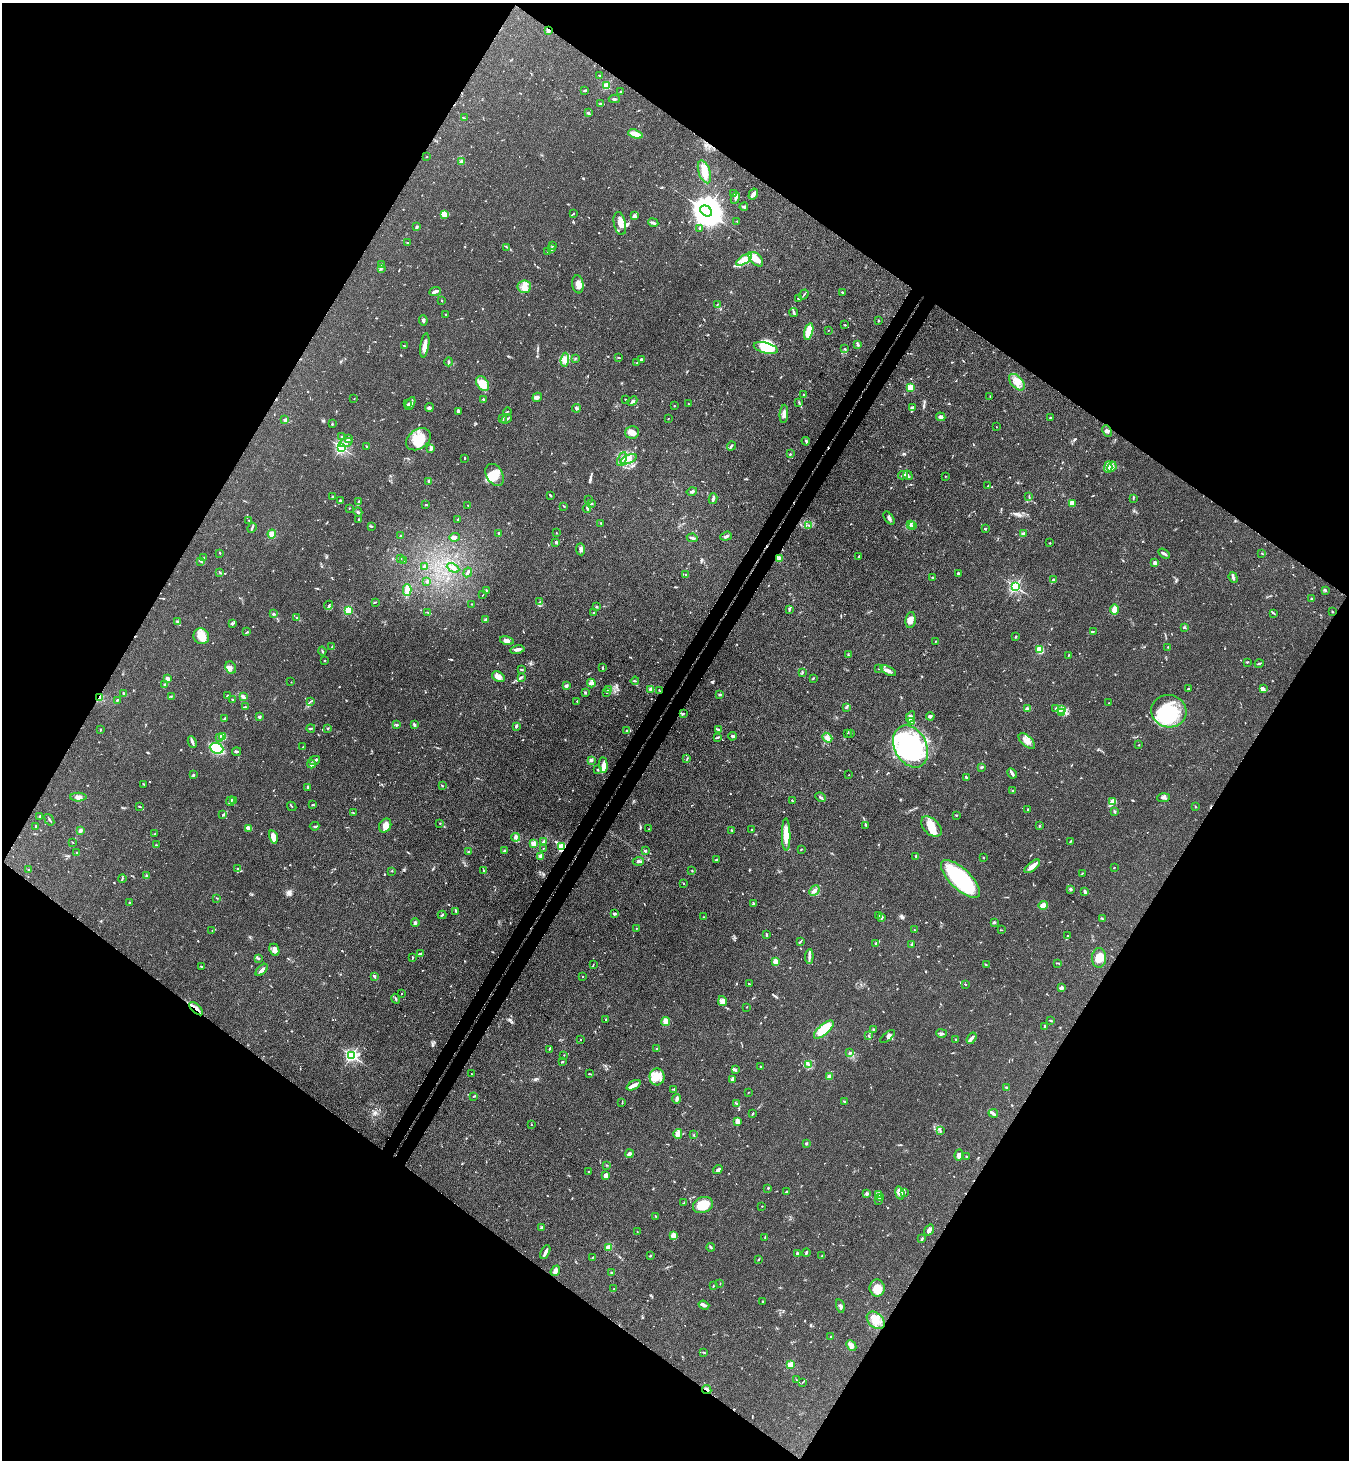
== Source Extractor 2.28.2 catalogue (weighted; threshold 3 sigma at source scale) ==
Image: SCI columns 339-5724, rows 36-5865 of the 5923 x 5900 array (HDU 1 of 3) = the unmasked area's bounding box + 8 px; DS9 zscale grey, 4 x 4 block average (1 PNG px = mean of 4 x 4 image px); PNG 1351 x 1462 px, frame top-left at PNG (2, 3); each listed source drawn as its Kron ellipse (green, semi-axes under 4 px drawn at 4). Shown black and unused: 50% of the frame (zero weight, under 3 of 4 exposures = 5% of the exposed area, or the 3 px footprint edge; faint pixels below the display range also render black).
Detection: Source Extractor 2.28.2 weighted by HDU 2 'WHT'. Background 0.101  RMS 0.0064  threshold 0.0287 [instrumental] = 3 sigma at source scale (4.5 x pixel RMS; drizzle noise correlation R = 1.50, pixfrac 1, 0.05/0.05 arcsec/px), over >= 5 px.
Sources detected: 912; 1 too faint to see at this stretch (4 x 4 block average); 9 inside a brighter object's white glare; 6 cosmic-ray / hot-pixel residue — neither listed nor drawn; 20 coinciding with a brighter row at this scale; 55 inside a brighter listed object's ellipse — not listed separately; of the other 821, all 500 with FLUX_AUTO >= 1.78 (the completeness limit of this list) listed and drawn (321 fainter detections not listed), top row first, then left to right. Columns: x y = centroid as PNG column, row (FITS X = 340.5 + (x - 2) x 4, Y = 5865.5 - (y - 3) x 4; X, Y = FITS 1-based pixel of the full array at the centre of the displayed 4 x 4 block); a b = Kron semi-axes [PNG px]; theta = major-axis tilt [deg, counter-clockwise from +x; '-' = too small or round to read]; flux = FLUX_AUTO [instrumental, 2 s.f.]
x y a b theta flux
548 30 3 2 - 16
600 75 2 2 - 3.8
606 86 2 2 - 180
585 90 3 2 - 6.3
621 91 3 2 - 2.4
614 99 5 2 - 6.1
600 104 2 2 - 2.2
588 113 2 2 - 3.4
464 118 2 2 - 2.1
635 134 7 3 -18 70
427 157 2 2 - 2.3
462 162 2 2 - 67
704 172 12 6 -72 44
733 194 2 2 - 2.2
753 194 6 3 59 15
735 198 6 3 67 10
744 207 4 2 - 4.7
706 211 6 5 - 9700
573 213 3 2 - 3.3
444 214 3 2 - 7.7
634 216 4 3 - 12
737 221 2 2 - 2.3
653 223 5 2 - 11
620 224 12 6 -78 41
417 227 3 2 - 6.4
699 229 3 2 - 3.9
407 243 3 2 - 2.9
552 245 2 2 - 2.3
507 247 2 2 - 2
551 249 2 2 - 10
548 251 3 2 - 6
756 259 9 5 -45 37
744 260 9 4 34 27
382 265 4 2 - 5.9
381 268 3 2 - 4.8
578 284 9 5 -82 26
524 287 7 6 - 26
435 291 6 2 23 20
842 292 2 2 - 7
804 295 5 2 - 4.2
798 299 3 2 - 4
442 301 2 2 - 2
717 304 3 2 - 2.7
794 312 4 2 - 6.7
446 314 2 2 - 2.2
423 320 5 2 - 7.8
878 321 2 2 - 5
845 325 2 2 - 2.5
828 330 2 2 - 3.9
809 331 8 3 76 67
425 345 12 3 80 27
857 345 3 2 - 3.3
404 346 3 2 - 2.5
766 348 12 5 -14 120
845 349 2 2 - 2.7
619 358 2 2 - 2.9
575 359 2 2 - 1.8
641 359 3 2 - 5
565 360 7 3 83 14
449 362 4 2 - 5.6
637 363 2 2 - 3.8
1017 382 10 5 -48 31
483 384 8 5 -53 58
911 387 2 2 - 190
804 395 2 2 - 3.7
990 396 2 2 - 2
537 397 5 3 - 12
354 399 2 2 - 3.6
483 399 2 2 - 5
625 400 3 2 - 2.5
632 401 5 3 - 8.5
410 403 7 2 63 9.3
799 403 3 2 - 2
408 404 3 2 - 5.3
688 404 2 2 - 1.9
674 406 2 2 - 2.7
429 407 4 3 - 8.1
912 407 3 2 - 9.9
577 408 4 2 - 5.8
458 411 2 2 - 7.5
507 411 4 2 - 2.4
784 414 9 3 86 19
941 417 5 4 - 9
503 418 3 2 - 3.4
1050 418 2 2 - 2
507 419 6 2 39 6.2
668 419 2 2 - 2
285 420 2 2 - 46
332 424 2 2 - 2.7
996 427 2 2 - 2.9
1107 431 6 2 -63 9
632 432 7 6 - 23
342 436 3 2 - 2.1
349 438 3 2 - 12
418 439 13 9 36 72
806 441 4 2 - 6.7
346 442 7 2 22 8.3
366 446 3 2 - 2.6
731 446 5 2 - 6.3
341 447 2 2 - 770
431 449 4 2 - 8.8
790 454 2 2 - 2.2
464 458 2 2 - 3.8
622 459 7 2 65 12
629 459 8 3 23 20
1108 467 6 2 88 9.8
1112 467 5 2 - 7.8
495 475 12 8 -61 59
903 475 5 2 - 5.4
908 475 5 2 - 6.1
945 476 2 2 - 5.2
429 481 2 2 - 33
988 486 2 2 - 2
692 491 5 2 - 7.6
550 495 3 2 - 4.8
332 496 2 2 - 1.8
1029 496 2 2 - 1.8
1133 498 3 2 - 3
713 499 5 2 - 11
588 500 2 2 - 2.2
340 501 3 2 - 5
359 501 4 2 - 3
591 503 3 2 - 6.2
1072 503 4 4 - 19
426 505 3 2 - 2.6
468 505 2 2 - 2.1
564 506 3 2 - 2.9
349 508 2 2 - 2.1
587 508 4 2 - 5.4
358 512 4 2 - 7.6
889 518 7 3 -54 8.5
359 519 2 2 - 2.7
458 519 2 2 - 3.5
249 520 3 2 - 2.6
601 523 2 2 - 2.2
910 524 3 2 - 4
809 525 2 2 - 2.8
912 526 2 2 - 3
371 527 3 2 - 2.8
252 528 5 2 - 5.7
985 529 2 2 - 13
499 533 2 2 - 29
556 533 2 2 - 3.5
272 534 4 4 - 19
1023 534 2 2 - 63
400 536 2 2 - 3.2
726 536 6 2 20 10
454 537 5 3 - 7.8
692 538 5 2 - 7.3
556 542 2 2 - 13
1050 543 2 2 - 2.7
580 549 6 4 -82 11
220 553 3 2 - 2.2
1262 553 3 2 - 1.9
1164 554 6 2 -33 14
859 556 4 2 - 4.8
204 558 3 2 - 3.1
401 558 2 2 - 2
780 558 3 2 - 4.7
201 561 2 2 - 2.4
404 561 4 2 - 2.1
1155 563 4 3 - 10
425 566 3 2 - 5.5
453 568 7 2 -28 16
220 572 3 2 - 3.3
468 572 5 2 - 5.8
958 573 3 2 - 3.8
686 574 2 2 - 2.4
933 577 2 2 - 6.7
1233 578 6 2 -72 12
1053 580 2 2 - 6.6
427 581 3 2 - 2.8
1015 587 2 2 - 780
407 590 6 3 -89 41
486 590 3 2 - 2.9
1326 590 2 2 - 2.1
483 595 2 2 - 1.8
1311 599 3 2 - 5.9
375 602 2 2 - 2
540 602 3 2 - 2.5
472 604 2 2 - 3.2
329 605 5 2 - 4.3
596 607 2 2 - 3.8
789 609 4 2 - 5.8
348 610 2 2 - 270
1114 610 5 3 - 30
428 612 2 2 - 2.5
1332 612 2 2 - 3
594 613 3 2 - 3.7
273 614 3 2 - 3.7
1274 614 4 2 - 3.2
297 618 2 2 - 2
486 619 3 2 - 9.1
910 620 8 5 82 22
178 622 3 2 - 9.1
232 623 3 2 - 5.1
1184 628 3 2 - 2.6
1093 631 3 2 - 2.3
247 632 3 2 - 4.8
201 636 8 7 - 48
1015 637 2 2 - 2.8
507 640 7 3 -11 14
936 641 3 2 - 2.4
332 646 2 2 - 2.4
1168 647 2 2 - 4.9
517 650 7 3 11 11
1040 650 2 2 - 110
322 651 4 2 - 3.4
848 654 3 2 - 3.4
1069 655 2 2 - 2.7
325 660 2 2 - 2.4
1247 662 3 2 - 3.9
1259 664 4 2 - 3.8
231 668 6 5 - 12
602 668 3 2 - 2.4
522 669 2 2 - 1.9
879 669 2 2 - 2.1
888 671 8 2 -27 13
802 673 4 2 - 4.3
498 677 7 4 -32 21
521 677 3 2 - 5
813 678 2 2 - 2.1
168 679 3 3 - 15
635 681 4 2 - 4
291 682 2 2 - 3.1
591 683 4 3 - 9.7
165 685 3 2 - 5.5
566 686 3 3 - 8.1
608 689 3 2 - 4
651 689 4 3 - 12
1188 689 2 2 - 4
1263 689 3 2 - 6.3
659 690 3 2 - 2.2
124 693 4 3 - 4.6
585 693 3 2 - 4
606 693 2 2 - 3.6
719 694 2 2 - 2.6
227 695 2 2 - 2.6
171 696 2 2 - 2.3
99 697 3 2 - 5.5
243 697 4 3 - 9.4
117 700 3 2 - 4.5
232 700 3 2 - 2.8
310 701 3 2 - 3.3
577 701 2 2 - 2.6
1109 703 2 2 - 2.5
245 707 2 2 - 3.3
846 707 2 2 - 2.2
1056 708 3 2 - 5
1028 709 4 3 - 6.6
1061 709 4 3 - 7.7
1169 711 18 16 -15 190
1061 713 2 2 - 4.2
683 714 3 2 - 3.9
930 716 4 2 - 5
259 717 2 2 - 34
911 717 6 4 61 11
224 718 3 2 - 3.4
912 722 4 2 - 5.6
397 725 3 2 - 4.3
414 725 4 2 - 6.3
516 726 3 2 - 7.4
311 728 4 2 - 4.6
327 728 2 2 - 3
100 730 3 2 - 3.1
719 730 2 2 - 2.5
626 731 3 2 - 3.6
847 733 2 2 - 1.8
851 734 2 2 - 2
732 736 4 2 - 5.3
222 737 3 2 - 7
718 737 3 2 - 7.3
220 738 2 2 - 2
827 738 5 4 - 12
1027 741 10 5 -42 28
192 742 6 3 -64 8.2
1139 745 2 2 - 2.1
911 746 22 16 -61 540
303 747 2 2 - 7.4
216 748 7 5 -22 190
236 751 4 2 - 4.5
687 758 3 2 - 3
315 760 5 3 - 8
591 760 3 3 - 6.7
311 764 4 3 - 11
603 765 8 4 -85 24
981 767 4 2 - 3.7
598 770 3 2 - 3.9
1012 773 5 2 - 15
193 775 4 2 - 4.9
849 775 2 2 - 3.9
966 778 4 2 - 5
144 784 3 2 - 3
442 786 2 2 - 3.8
307 788 4 2 - 5.5
1013 791 3 2 - 2.5
78 797 8 4 0 17
820 797 5 2 - 6.1
1164 798 6 3 4 9.2
234 800 4 2 - 3.3
792 800 3 2 - 3.2
230 801 5 3 - 8
1112 802 2 2 - 4.3
313 804 3 2 - 3.2
139 806 3 2 - 2.8
292 806 5 2 - 2.9
1196 807 2 2 - 2.1
1028 809 2 2 - 4.9
1114 811 3 2 - 4.1
353 813 3 2 - 2.3
223 815 4 2 - 5
956 815 2 2 - 2.7
40 816 3 2 - 5.2
49 820 6 2 -55 4.8
440 823 2 2 - 2.6
866 825 4 2 - 2.8
315 826 5 2 - 4.4
385 826 7 5 60 29
1039 826 2 2 - 2.6
36 827 4 2 - 3.9
931 827 12 7 -45 49
249 828 4 3 - 16
649 829 2 2 - 2.7
80 830 3 2 - 8.4
732 830 4 2 - 3.4
751 830 2 2 - 2.8
155 834 2 2 - 2.9
786 835 16 4 -89 64
273 837 7 3 -74 39
516 837 4 4 - 11
543 841 3 2 - 4.1
1070 841 3 2 - 3.4
72 842 3 2 - 2.2
533 843 2 2 - 120
156 845 2 2 - 2.1
562 847 2 2 - 360
543 849 3 2 - 2.2
801 849 2 2 - 2.7
469 851 3 2 - 3.8
504 851 3 2 - 4.4
645 851 2 2 - 27
77 853 3 2 - 4.7
541 856 4 3 - 11
916 856 3 2 - 4.8
983 857 2 2 - 8.7
716 860 2 2 - 24
638 861 6 2 1 11
1032 866 9 4 39 25
1114 867 2 2 - 2.8
29 869 2 2 - 1.9
237 869 2 2 - 3.1
692 870 2 2 - 2
392 871 2 2 - 2.8
484 871 4 2 - 3
1082 873 3 2 - 2.1
146 876 3 2 - 3.2
122 879 4 2 - 3.3
960 879 25 10 -44 440
684 884 2 2 - 1.8
1070 889 3 3 - 4.9
814 891 6 3 47 14
1085 892 3 2 - 14
217 898 3 2 - 2.6
129 903 2 2 - 2
753 904 3 2 - 3.3
1043 905 5 3 - 21
456 912 2 2 - 2.4
614 914 3 2 - 6.1
442 915 4 2 - 3.8
879 916 4 2 - 6.7
703 917 2 2 - 2
882 917 3 2 - 3.6
1102 919 3 2 - 2.8
415 922 4 3 - 8
994 922 3 2 - 5.2
636 928 2 2 - 1.9
212 930 2 2 - 2
914 930 3 2 - 3.4
1001 930 3 2 - 2
766 934 3 2 - 3.8
1068 936 2 2 - 4.1
800 941 4 2 - 3.4
876 944 3 2 - 4.1
912 944 4 2 - 8.6
274 950 6 5 - 17
421 953 3 2 - 7.3
809 956 7 2 87 10
412 957 3 2 - 1.8
1099 958 9 7 89 39
258 959 3 2 - 2.8
776 962 3 2 - 36
1058 963 3 2 - 2.9
986 964 2 2 - 2.8
593 965 4 2 - 3.2
202 967 2 2 - 3
262 970 7 3 46 12
374 976 3 2 - 5.1
582 977 2 2 - 3
749 984 2 2 - 3.9
965 984 2 2 - 2.5
1062 988 4 2 - 12
401 993 2 2 - 2
396 999 5 2 - 4.7
722 1001 5 4 - 13
747 1007 2 2 - 2.1
196 1009 8 2 -44 11
606 1019 2 2 - 3.1
1050 1020 2 2 - 2.8
666 1021 4 4 - 29
1045 1026 2 2 - 4.7
824 1030 12 5 41 88
874 1030 2 2 - 5.9
941 1033 5 2 - 7.7
868 1036 4 2 - 3.3
888 1037 8 4 38 13
972 1038 6 2 56 10
580 1039 2 2 - 2.8
956 1039 2 2 - 2
549 1049 4 2 - 2.5
657 1049 3 2 - 2.7
849 1053 2 2 - 2.6
352 1055 2 2 - 830
564 1055 2 2 - 2.3
563 1062 4 2 - 3.2
808 1064 4 2 - 6.6
761 1066 2 2 - 3.5
735 1070 3 3 - 9
471 1074 2 2 - 2.6
589 1074 4 2 - 3.4
657 1077 8 7 - 43
829 1077 4 3 - 13
733 1079 4 2 - 20
633 1085 7 3 27 15
1006 1087 3 2 - 4.8
674 1089 2 2 - 2.4
748 1093 2 2 - 2.9
473 1096 2 2 - 1.9
677 1099 5 3 - 9.2
844 1101 2 2 - 5.2
622 1102 4 2 - 2.4
737 1103 3 2 - 2.6
753 1113 3 2 - 2.2
993 1113 5 2 - 7.6
737 1121 4 3 - 23
531 1125 2 2 - 2.1
940 1130 3 2 - 3.5
678 1134 5 4 - 14
694 1135 2 2 - 2.1
806 1143 2 2 - 26
630 1154 4 3 - 13
959 1155 6 3 85 17
966 1157 2 2 - 3.7
607 1165 3 2 - 2.7
718 1169 5 3 - 7.4
589 1172 2 2 - 2.7
606 1176 3 2 - 25
768 1188 2 2 - 3.1
787 1191 3 2 - 3.1
904 1192 3 2 - 2.4
900 1193 7 4 -74 23
867 1194 4 2 - 5.2
879 1194 3 2 - 5.3
881 1197 3 3 - 6.7
879 1200 2 2 - 1.9
684 1203 3 2 - 2.4
703 1205 10 8 21 72
762 1206 2 2 - 2.3
656 1216 2 2 - 2.7
541 1227 3 3 - 4
929 1230 6 3 56 11
637 1232 2 2 - 1.9
673 1235 4 3 - 21
765 1237 3 2 - 3.8
922 1239 4 2 - 4.1
609 1247 2 2 - 39
711 1247 4 2 - 4.7
545 1252 7 2 65 22
797 1253 3 2 - 6.8
806 1253 4 2 - 6.4
650 1256 2 2 - 4.2
822 1256 2 2 - 4.1
592 1257 2 2 - 1.8
758 1259 2 2 - 2.2
555 1271 5 3 - 18
612 1273 2 2 - 2.6
720 1283 2 2 - 1.9
713 1286 3 2 - 2.5
877 1288 8 7 - 43
614 1289 2 2 - 2.7
763 1301 2 2 - 3.8
704 1305 5 3 - 9.4
840 1306 7 2 -76 8.1
876 1320 10 7 -43 36
831 1337 2 2 - 5.7
851 1346 6 4 -46 17
703 1352 2 2 - 2.4
790 1364 2 2 - 150
796 1380 3 2 - 2.7
803 1382 3 2 - 2.2
707 1389 5 2 - 9.4
Overlapping masked pixels (flux is a lower limit): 6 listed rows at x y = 548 30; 659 690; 99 697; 562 847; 196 1009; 707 1389
Diffuse or blended objects may show on this block-average render without a row.